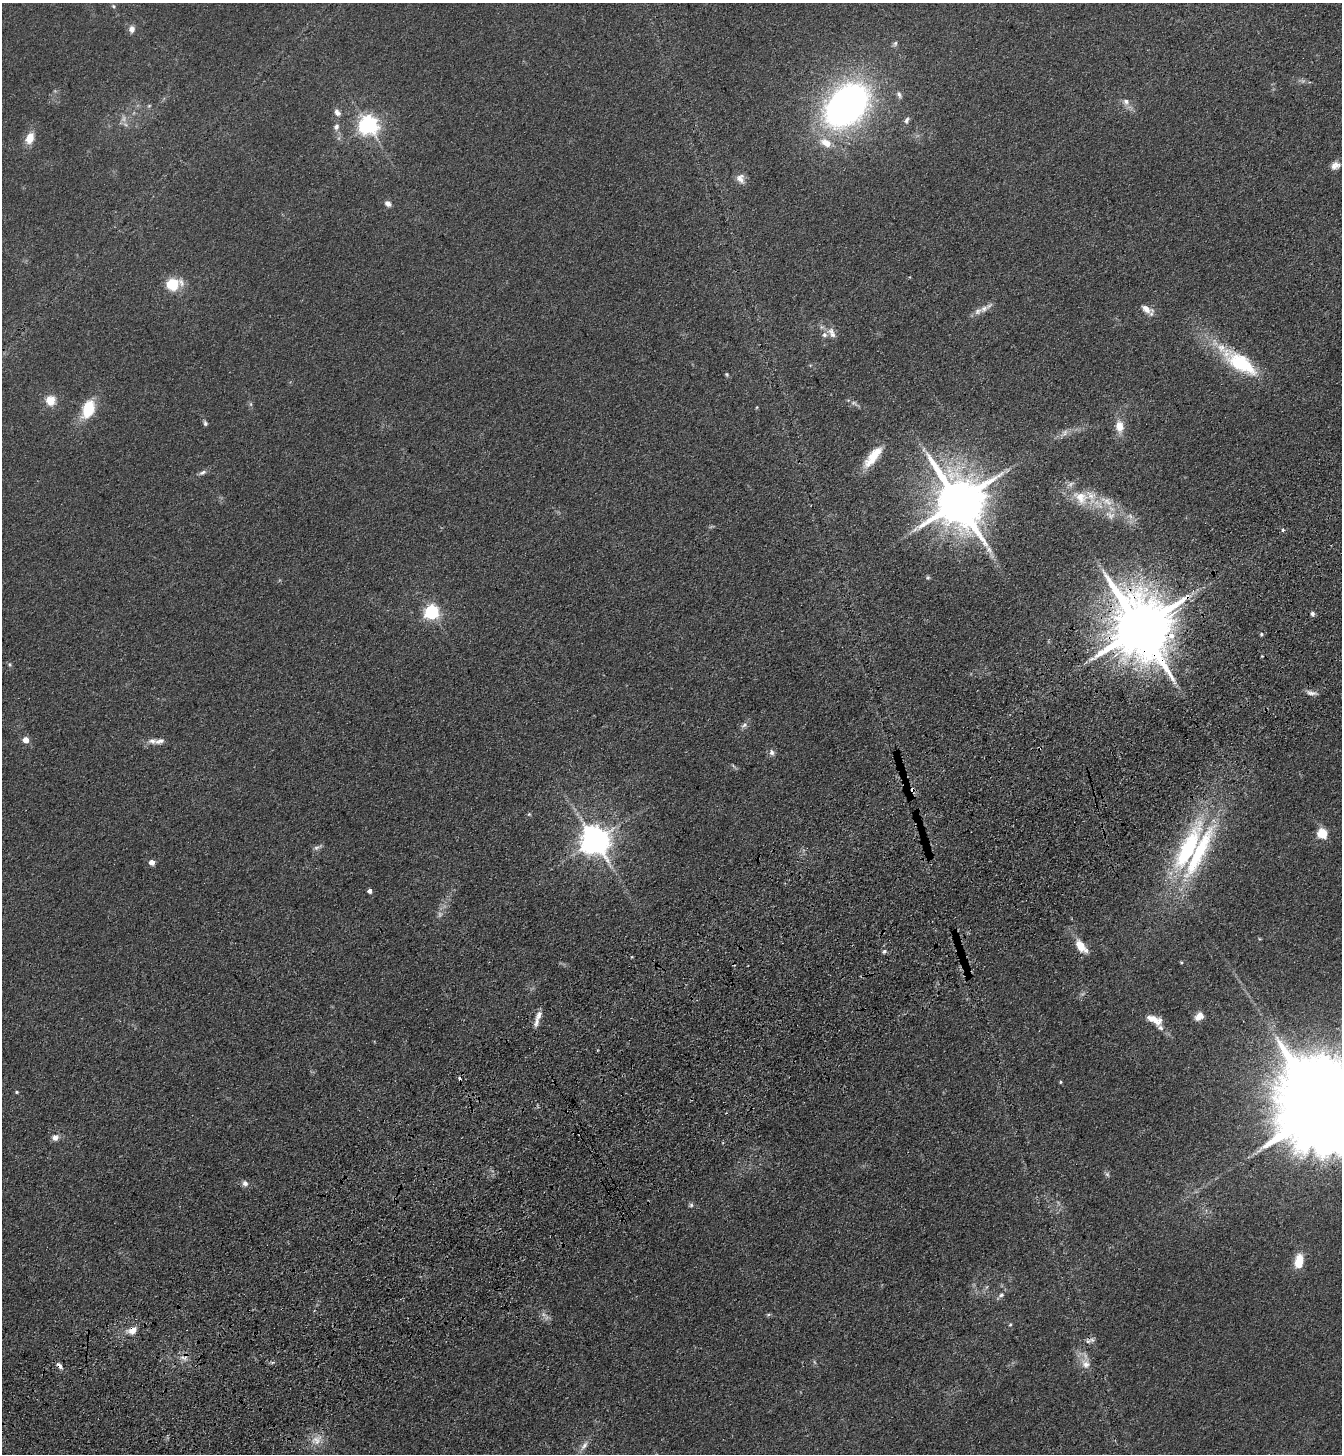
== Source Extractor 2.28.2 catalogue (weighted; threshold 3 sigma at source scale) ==
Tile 7 of 4 x 4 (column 3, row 2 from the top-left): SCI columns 2915-4254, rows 3009-4460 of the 5963 x 6017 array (HDU 1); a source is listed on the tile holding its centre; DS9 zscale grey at full resolution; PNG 1344 x 1456 px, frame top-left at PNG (2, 3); no overlay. Shown black and unused: <1% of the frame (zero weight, under 3 of 4 exposures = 6% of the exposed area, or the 3 px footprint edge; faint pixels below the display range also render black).
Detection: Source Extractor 2.28.2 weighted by HDU 2 'WHT'; one run over the whole footprint, this tile lists its part. Background 0.0855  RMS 0.0086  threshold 0.0385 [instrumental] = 3 sigma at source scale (4.5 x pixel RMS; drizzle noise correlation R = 1.50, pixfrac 1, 0.05/0.05 arcsec/px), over >= 5 px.
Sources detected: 104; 8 too faint to see at this stretch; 3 cosmic-ray / hot-pixel residue — not listed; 9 inside a brighter listed object's ellipse — not listed separately; the other 84 listed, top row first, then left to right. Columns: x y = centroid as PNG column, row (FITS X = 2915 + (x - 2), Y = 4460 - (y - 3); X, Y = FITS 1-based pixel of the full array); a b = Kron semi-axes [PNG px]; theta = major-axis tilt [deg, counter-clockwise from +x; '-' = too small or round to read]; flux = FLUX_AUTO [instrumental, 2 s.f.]
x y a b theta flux
114 6 6 5 - 1.4
132 29 8 7 - 4.5
895 43 8 5 62 1.9
899 95 11 5 -62 2.6
1126 102 10 9 - 4.7
847 105 39 27 47 390
149 106 5 5 - 1.2
337 112 10 7 -56 4.2
907 120 10 6 71 2.6
368 125 7 7 - 470
336 127 9 7 80 3.8
30 138 11 8 71 13
826 143 14 9 -27 12
1335 165 12 9 24 5.6
740 179 13 10 -72 6.1
388 203 8 6 -36 4
173 285 7 6 - 61
984 308 14 8 35 6
1146 309 15 8 -26 7.3
832 331 12 10 -31 6.2
1241 364 49 21 -34 57
727 374 6 5 - 1.2
50 400 13 12 - 11
854 403 12 6 -30 3
251 404 6 4 -90 1.5
757 407 5 3 - 0.78
88 409 22 13 69 28
205 423 7 5 -71 2
1119 426 16 10 -86 11
873 457 31 10 52 21
1007 470 10 6 30 3.1
202 472 10 5 28 2.9
1081 497 33 19 -30 29
958 501 15 13 -61 5400
1110 515 16 11 -35 9.3
1130 516 9 6 -26 3.7
1283 530 3 3 - 3.5
989 550 10 7 -54 4.3
928 578 6 5 - 1.3
432 612 6 6 - 220
1312 614 6 5 - 2.3
1140 627 19 15 -63 8800
1261 634 5 5 - 1.2
1262 656 3 3 - 0.8
10 665 6 4 -46 1.3
1311 693 15 6 -7 3.9
744 725 11 6 45 3.1
26 740 5 4 - 11
152 741 11 8 4 4.7
772 752 9 7 -79 3.2
913 789 5 5 - 2.3
529 814 5 5 - 1.1
1323 834 5 5 - 57
595 840 9 8 - 1400
317 847 13 5 20 2.5
1188 849 86 22 64 120
152 862 5 4 - 7.6
369 891 4 4 - 3.7
1260 939 5 3 - 0.76
1081 946 16 8 -53 15
884 951 6 5 - 1.9
1181 962 4 4 - 0.94
1199 1016 10 7 41 7.9
1154 1019 19 8 -25 12
536 1022 16 7 78 5.2
1060 1082 4 4 - 1
17 1092 4 3 - 1.2
1322 1108 37 19 -61 28000
55 1137 9 8 - 4.9
1107 1174 7 6 - 1.8
245 1183 8 7 - 3.5
691 1205 6 6 - 1.7
1299 1261 16 9 81 17
1001 1295 9 6 36 2.8
768 1314 7 4 9 1.3
1010 1325 5 5 - 1.2
132 1330 9 7 28 9.5
1092 1340 9 6 -17 3.1
184 1357 13 9 20 5.8
272 1362 6 4 1 1.4
1086 1364 17 12 -63 9.9
59 1366 11 5 -52 3.5
317 1440 16 12 30 11
584 1446 14 6 52 4.9
Overlapping masked pixels (flux is a lower limit): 5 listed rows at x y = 1140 627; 913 789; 132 1330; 184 1357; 59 1366
Isophote crosses this tile's border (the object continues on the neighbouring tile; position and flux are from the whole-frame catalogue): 1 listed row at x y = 1322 1108